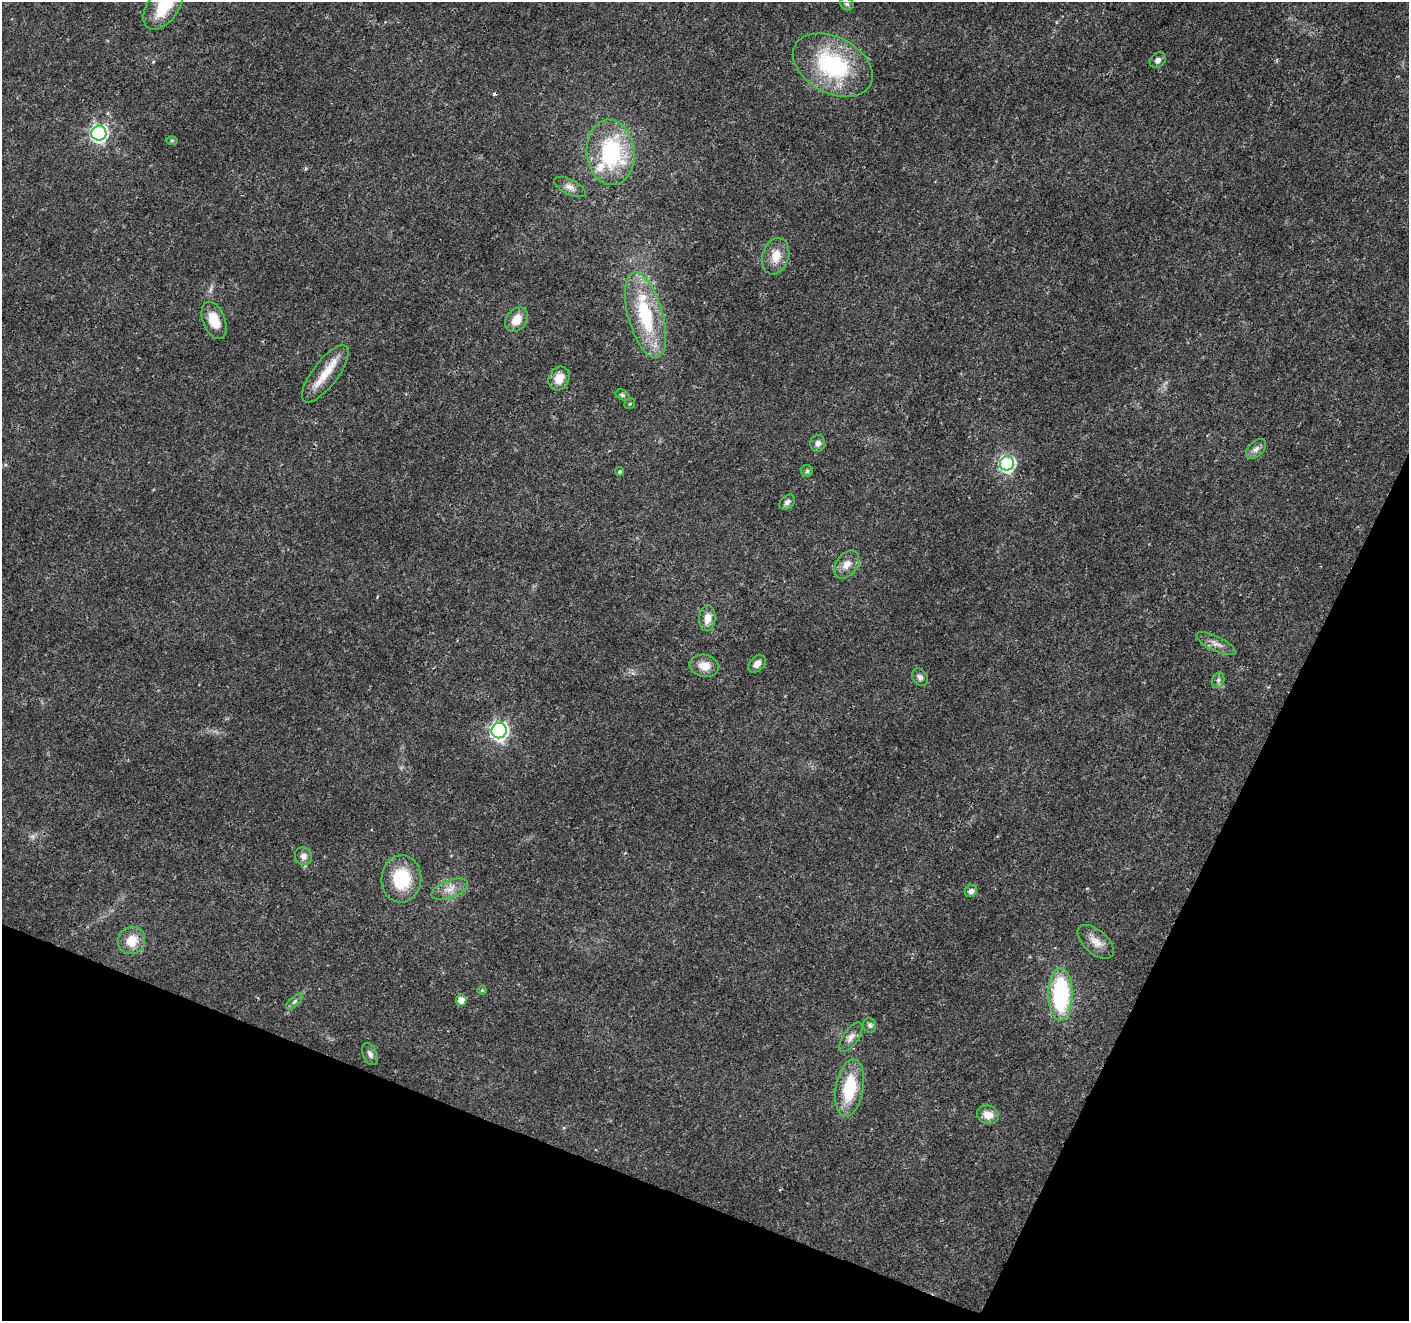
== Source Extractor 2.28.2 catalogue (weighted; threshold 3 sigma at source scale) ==
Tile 15 of 4 x 4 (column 3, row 4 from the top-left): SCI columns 2823-4229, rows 274-1592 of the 5637 x 5756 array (HDU 1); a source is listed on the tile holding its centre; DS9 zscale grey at full resolution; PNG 1411 x 1323 px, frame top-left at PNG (2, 2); each listed source drawn as its Kron ellipse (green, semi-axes under 4 px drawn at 4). Shown black and unused: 21% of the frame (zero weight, under 3 of 4 exposures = <1% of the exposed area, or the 3 px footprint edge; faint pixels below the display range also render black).
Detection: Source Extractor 2.28.2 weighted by HDU 2 'WHT'; one run over the whole footprint, this tile lists its part. Background 0.0285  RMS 0.0024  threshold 0.0107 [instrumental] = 3 sigma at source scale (4.5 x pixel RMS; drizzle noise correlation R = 1.50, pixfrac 1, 0.0396/0.0396 arcsec/px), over >= 5 px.
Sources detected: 48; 1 cosmic-ray / hot-pixel residue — neither listed nor drawn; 2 inside a brighter listed object's ellipse — not listed separately; the other 45 listed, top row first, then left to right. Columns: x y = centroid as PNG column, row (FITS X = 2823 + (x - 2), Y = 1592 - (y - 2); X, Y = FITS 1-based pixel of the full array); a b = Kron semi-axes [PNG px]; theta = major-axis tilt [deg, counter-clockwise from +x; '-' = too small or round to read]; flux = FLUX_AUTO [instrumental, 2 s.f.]
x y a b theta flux
847 4 7 6 - 0.55
163 6 26 15 55 8.9
1158 60 9 7 43 0.96
833 65 42 28 -28 25
99 133 7 7 - 67
172 140 6 4 0 0.3
611 152 33 24 -83 24
570 187 17 7 -26 1.5
776 256 19 13 74 3.6
646 315 44 17 -74 17
214 320 19 11 -68 4.5
516 320 13 10 53 3.3
325 374 35 12 53 5.4
559 378 12 10 64 2.9
622 395 7 5 -27 0.49
630 404 6 5 - 0.31
818 443 8 7 - 1.1
1256 449 12 7 44 1.1
1007 463 7 7 - 47
620 471 4 4 - 0.39
807 471 6 6 - 0.39
787 502 9 6 41 0.8
847 564 16 10 53 2.3
707 618 13 8 85 2.4
1216 644 21 7 -26 1.7
757 664 10 7 46 1.5
704 666 15 11 -12 3
920 677 9 7 -56 0.94
1218 680 8 6 70 0.68
499 731 8 7 - 75
303 856 9 8 - 1.2
401 879 24 20 86 11
450 889 19 8 21 2.4
971 891 6 5 - 0.93
131 940 14 13 - 4.2
1096 942 22 11 -42 2.8
482 990 4 4 - 0.25
1060 994 26 12 90 26
461 1000 6 5 - 2.1
295 1001 10 4 40 0.62
870 1025 7 6 - 0.64
851 1037 17 7 55 1.5
370 1054 12 7 -66 0.96
850 1088 29 14 80 11
988 1115 11 9 -13 2.3
Isophote crosses this tile's border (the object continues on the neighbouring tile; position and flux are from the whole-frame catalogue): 1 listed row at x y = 163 6